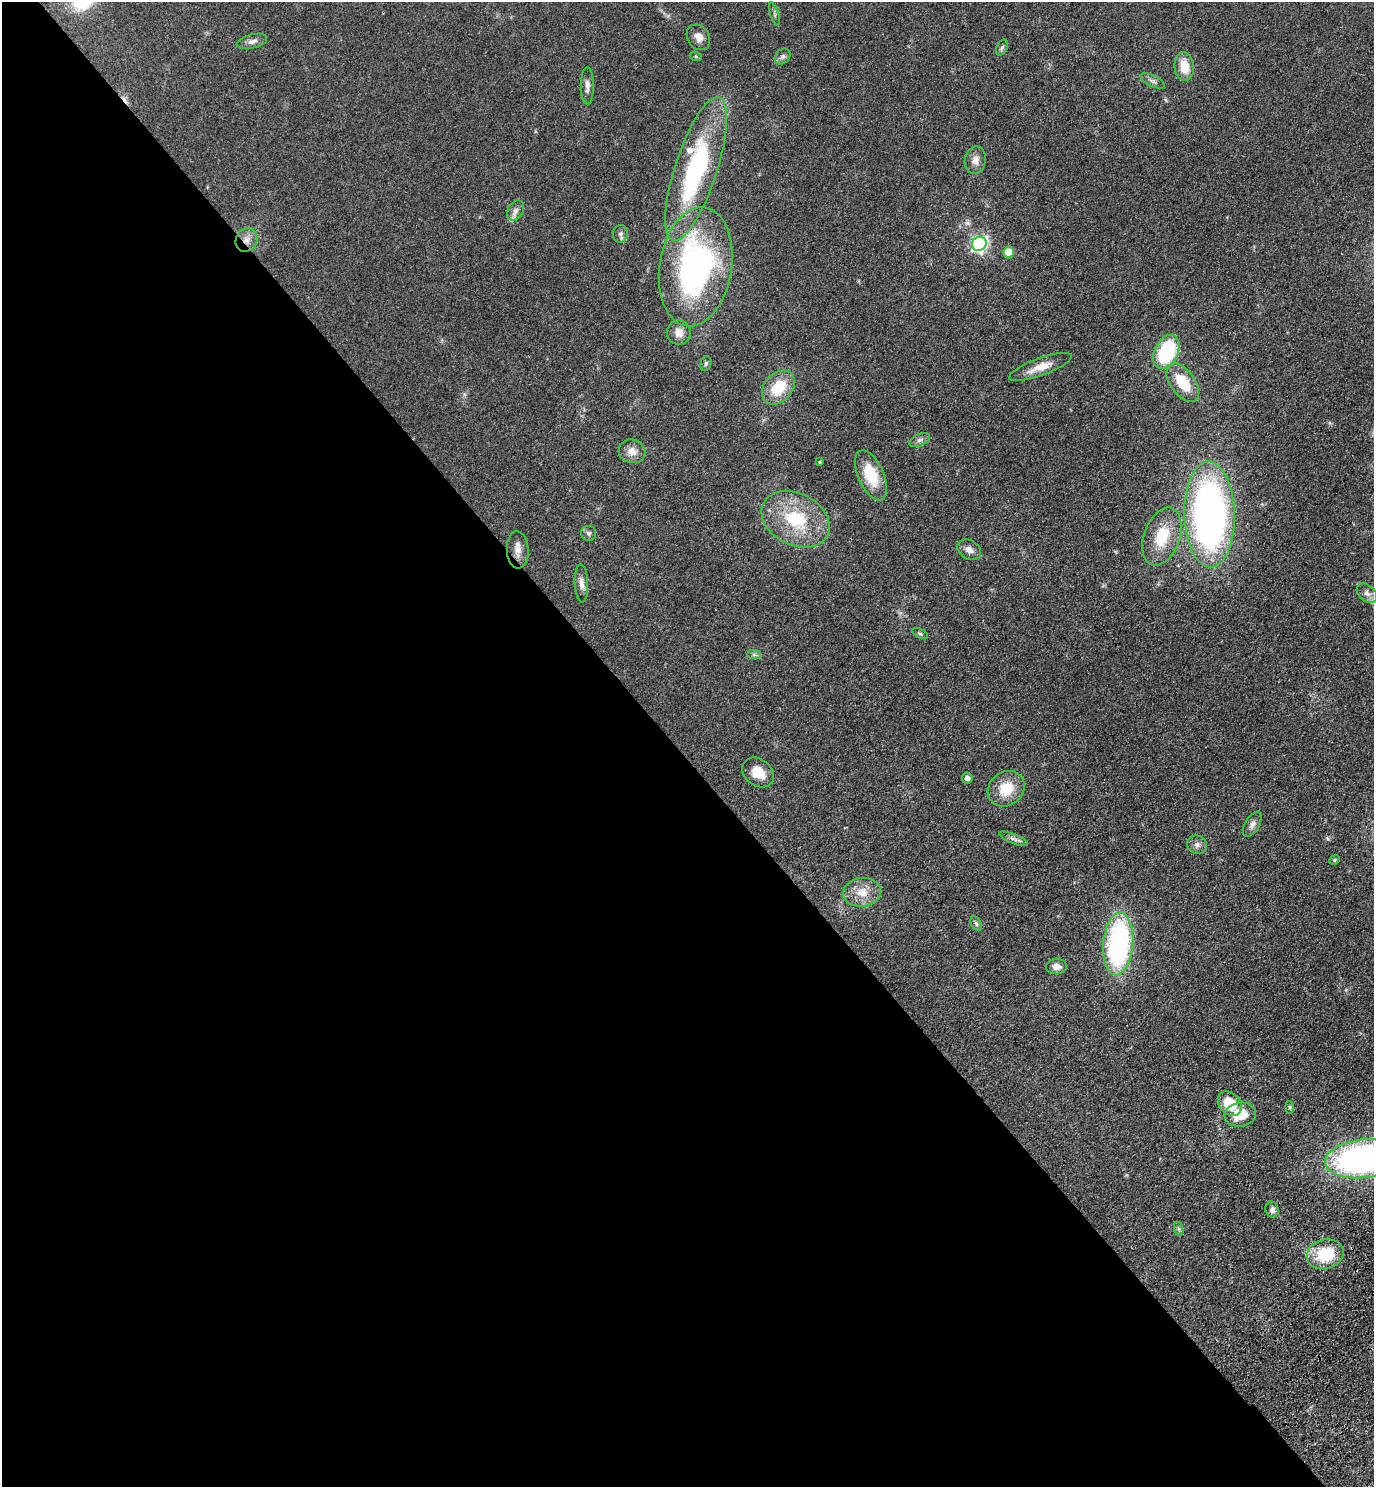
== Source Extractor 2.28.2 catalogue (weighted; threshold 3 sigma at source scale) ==
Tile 9 of 4 x 4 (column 1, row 3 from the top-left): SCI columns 382-1753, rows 1573-3057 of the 6111 x 6115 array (HDU 1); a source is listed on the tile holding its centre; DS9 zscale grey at full resolution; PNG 1376 x 1489 px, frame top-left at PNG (2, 2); each listed source drawn as its Kron ellipse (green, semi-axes under 4 px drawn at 4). Shown black and unused: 49% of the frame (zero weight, under 3 of 4 exposures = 6% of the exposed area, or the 3 px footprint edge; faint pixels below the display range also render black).
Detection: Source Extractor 2.28.2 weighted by HDU 2 'WHT'; one run over the whole footprint, this tile lists its part. Background 0.0752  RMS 0.0062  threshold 0.0277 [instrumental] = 3 sigma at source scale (4.5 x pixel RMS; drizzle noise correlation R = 1.50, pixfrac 1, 0.05/0.05 arcsec/px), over >= 5 px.
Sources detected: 58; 1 cosmic-ray / hot-pixel residue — neither listed nor drawn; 2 inside a brighter listed object's ellipse — not listed separately; the other 55 listed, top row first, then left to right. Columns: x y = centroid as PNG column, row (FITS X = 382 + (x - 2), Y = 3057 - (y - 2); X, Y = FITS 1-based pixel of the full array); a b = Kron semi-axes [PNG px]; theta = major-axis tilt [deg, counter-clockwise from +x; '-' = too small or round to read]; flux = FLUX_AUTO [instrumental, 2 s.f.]
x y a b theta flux
774 14 12 3 -72 1.1
698 37 14 10 -57 4.6
252 41 15 7 14 3
1002 47 8 5 62 1.3
783 56 9 7 45 2
696 57 6 4 -20 0.79
1184 67 14 9 -83 12
1153 81 13 5 -27 2.2
587 86 18 6 -90 3.5
975 160 14 10 81 4.7
696 169 75 21 72 99
515 210 11 7 61 3
620 234 8 7 - 2.1
246 240 12 10 61 5.2
979 244 7 7 - 160
1008 252 5 5 - 15
696 267 60 36 81 150
679 333 12 12 - 5.2
1166 352 18 11 63 47
706 363 7 5 73 1.2
1040 367 33 8 20 8.9
1183 383 22 12 -54 18
778 388 19 14 47 20
920 440 11 5 24 2
632 451 13 12 - 5.5
820 462 3 2 - 0.58
871 475 27 13 -66 21
1210 514 53 25 -89 280
796 519 36 26 -27 40
589 533 7 7 - 1.7
1162 537 30 18 70 22
518 550 18 11 -87 4.9
969 550 13 9 -30 3.9
581 583 19 6 -87 4.1
1367 593 12 8 -41 3.6
920 633 8 4 -26 1.1
754 654 7 4 0 1.1
758 772 17 13 -37 10
967 778 5 5 - 2.5
1006 789 19 16 38 16
1252 824 14 7 60 3.1
1013 839 15 5 -21 2.1
1197 845 10 9 - 2.7
1335 860 5 4 - 0.87
862 892 19 14 7 10
976 924 8 5 -63 1.3
1118 944 32 15 85 130
1056 967 10 7 3 3.8
1230 1104 13 10 -48 17
1290 1107 6 4 -85 0.84
1240 1115 16 12 8 14
1362 1159 37 19 6 210
1272 1210 8 6 -80 2.5
1179 1229 7 4 -71 1.3
1325 1254 19 14 16 26
Overlapping masked pixels (flux is a lower limit): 1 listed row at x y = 246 240
Isophote crosses this tile's border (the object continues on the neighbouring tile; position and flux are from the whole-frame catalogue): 1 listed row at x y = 1362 1159